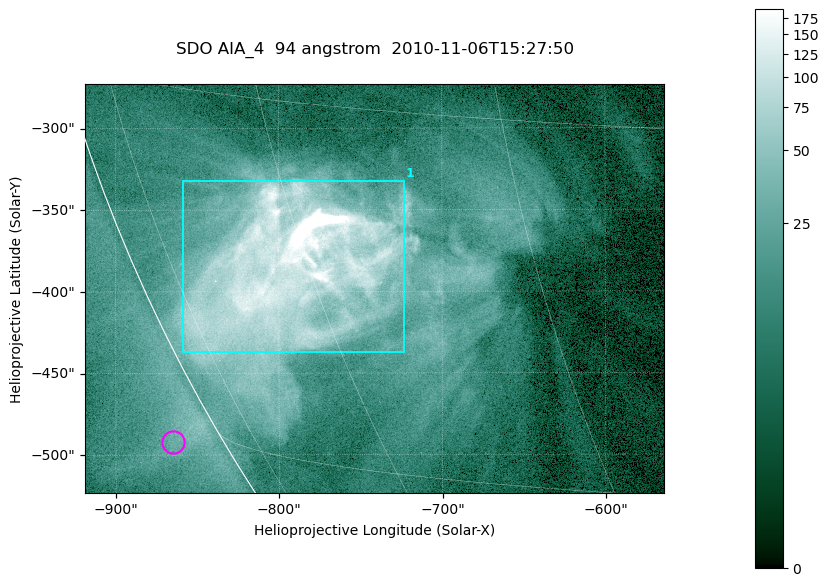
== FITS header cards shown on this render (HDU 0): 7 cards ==
TELESCOP= 'SDO     '           /
INSTRUME= 'AIA_4   '           /
WAVELNTH=                   94 /
WAVEUNIT= 'angstrom'           /
DATE-OBS= '2010-11-06T15:27:50.12' /
CTYPE1  = 'HPLN-TAN'           /
CTYPE2  = 'HPLT-TAN'           /

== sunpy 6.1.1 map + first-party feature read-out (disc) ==
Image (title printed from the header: SDO AIA_4  94 angstrom  2010-11-06T15:27:50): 591 x 417 px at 0.6 arcsec/px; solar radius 968 arcsec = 1614 px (partial field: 2.7% of the solar disc is inside the frame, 89% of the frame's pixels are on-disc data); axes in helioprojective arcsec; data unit not stated in the header (colour bar unlabelled)
Pointing: header CRPIX1/2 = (2053.81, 2042.90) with CRVAL1/2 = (0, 0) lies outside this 591 x 417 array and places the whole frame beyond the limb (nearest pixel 1.36 R_sun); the SolarSoft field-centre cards XCEN/YCEN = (-741.2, -398.2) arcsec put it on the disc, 768 arcsec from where CRPIX/CRVAL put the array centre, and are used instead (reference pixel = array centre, CRVAL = XCEN/YCEN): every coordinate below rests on XCEN/YCEN
Orientation: roll -0.138 deg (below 1 deg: not rotated)
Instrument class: DISC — disc imager (sunpy class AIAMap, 94 A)
Bright regions (active regions / flare kernels): reference = the on-disc median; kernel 5 px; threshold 5 sigma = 55.2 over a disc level ~10.4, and >= 1.15x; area >= 246 px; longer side >= 5 px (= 3 arcsec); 1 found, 1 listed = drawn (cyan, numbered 1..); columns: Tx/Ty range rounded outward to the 2 arcsec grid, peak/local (2 s.f.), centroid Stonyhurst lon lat
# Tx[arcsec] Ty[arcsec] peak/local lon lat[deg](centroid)
1 -860..-722 -438..-332 40 -62 -22
Off-limb structures (1.02-1.3 R_sun): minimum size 123 px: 1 found; the strongest spans PA ~120 deg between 1.02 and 1.05 R_sun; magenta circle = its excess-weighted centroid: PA ~120 deg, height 1.03 R_sun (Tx ~-866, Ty ~-492 arcsec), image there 1.6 x the reference